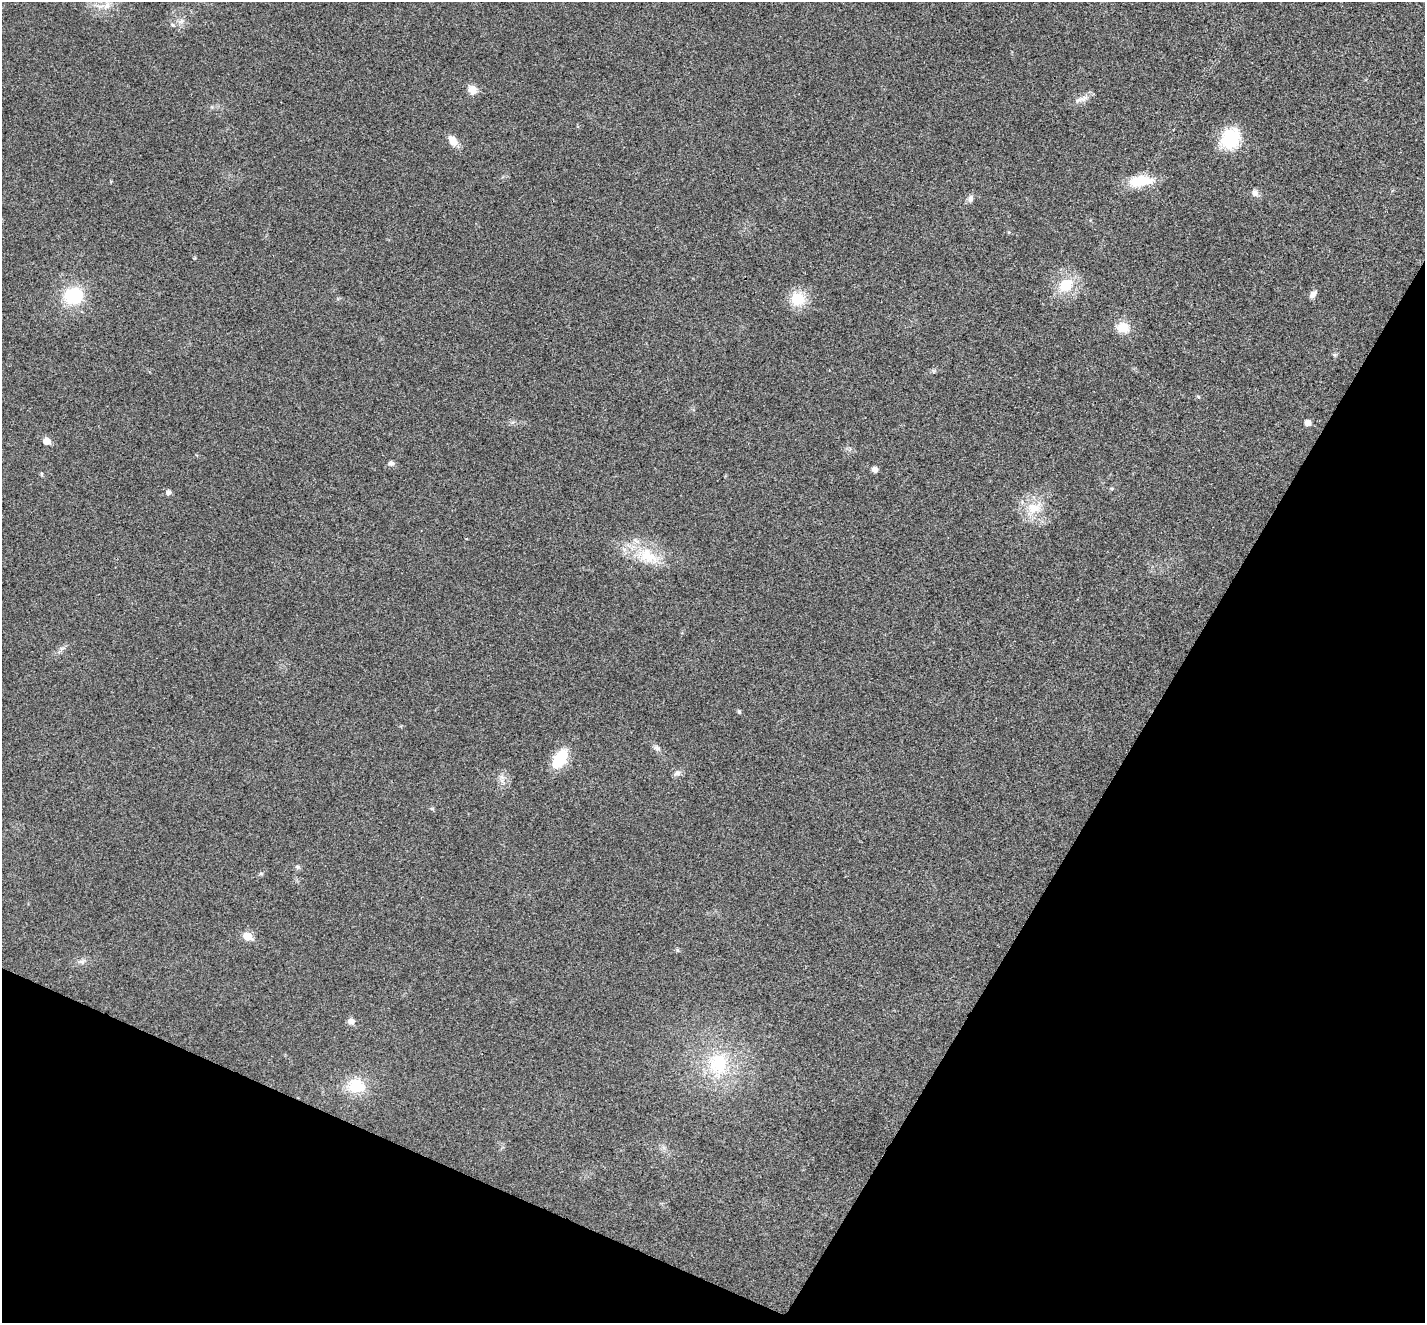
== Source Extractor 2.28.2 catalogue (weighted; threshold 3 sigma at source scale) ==
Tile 15 of 4 x 4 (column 3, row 4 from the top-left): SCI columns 2854-4276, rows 283-1603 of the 5702 x 5713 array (HDU 1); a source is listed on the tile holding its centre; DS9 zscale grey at full resolution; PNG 1427 x 1325 px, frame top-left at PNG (2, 2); no overlay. Shown black and unused: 26% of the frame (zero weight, under 3 of 4 exposures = <1% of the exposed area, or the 3 px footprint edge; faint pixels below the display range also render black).
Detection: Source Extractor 2.28.2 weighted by HDU 2 'WHT'; one run over the whole footprint, this tile lists its part. Background 0.0186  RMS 0.0049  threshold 0.0223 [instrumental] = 3 sigma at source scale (4.5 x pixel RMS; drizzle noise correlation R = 1.50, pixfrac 1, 0.05/0.05 arcsec/px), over >= 5 px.
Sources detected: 39; all 39 listed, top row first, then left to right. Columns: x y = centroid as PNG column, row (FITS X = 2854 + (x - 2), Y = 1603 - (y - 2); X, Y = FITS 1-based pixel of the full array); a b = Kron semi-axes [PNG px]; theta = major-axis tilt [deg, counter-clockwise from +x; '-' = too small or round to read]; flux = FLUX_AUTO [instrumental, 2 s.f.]
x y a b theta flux
107 5 12 9 67 4.2
181 21 8 5 45 1.6
472 90 12 10 -51 4.6
1078 100 15 7 26 3.3
1231 138 24 19 57 25
453 141 15 9 -58 5.1
1140 181 30 13 5 15
1255 193 10 8 -67 2.4
970 199 10 7 69 2.1
1066 285 19 14 37 15
1313 294 9 6 49 2.4
73 296 20 17 12 27
798 299 15 14 - 15
1123 328 14 11 -13 8.8
1334 355 6 5 - 0.81
934 371 7 4 -90 0.81
1198 396 5 3 - 0.59
1308 423 5 5 - 4.1
46 441 6 5 - 7.2
391 463 8 6 6 1.6
875 469 7 6 - 2.4
41 474 6 4 -89 0.57
168 492 6 5 - 2.1
1034 508 25 17 24 14
647 556 38 21 -21 21
62 648 10 4 13 1.2
739 712 6 4 -84 0.84
657 748 12 8 -36 2
560 759 18 11 58 22
677 773 10 8 34 2.2
502 777 11 7 -78 2.6
298 867 7 6 - 1.1
261 873 6 4 0 0.72
248 936 6 5 - 16
677 950 6 4 -88 0.65
82 961 12 6 19 2.2
351 1021 10 8 -1 2.1
718 1064 39 31 84 37
356 1086 19 16 -3 18